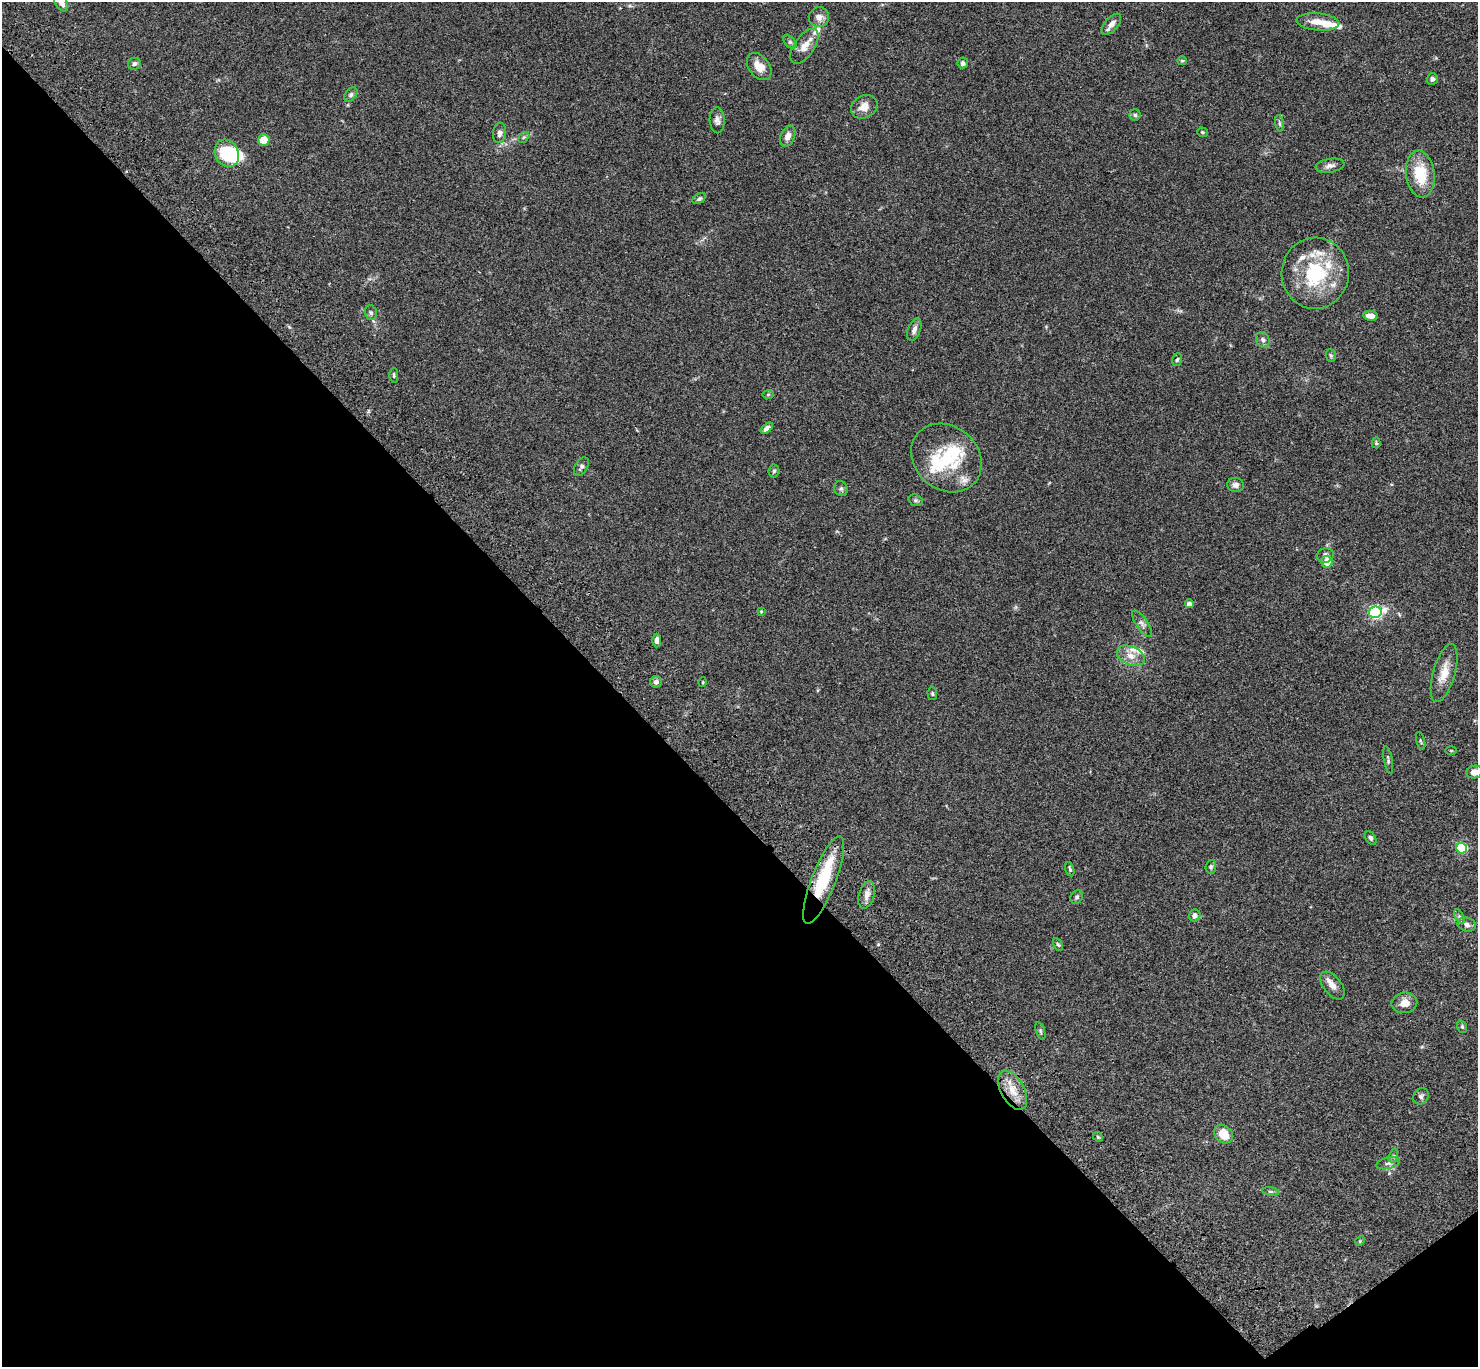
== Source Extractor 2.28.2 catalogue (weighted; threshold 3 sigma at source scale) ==
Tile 14 of 4 x 4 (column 2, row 4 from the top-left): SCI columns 1579-3054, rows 384-1748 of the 6106 x 6084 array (HDU 1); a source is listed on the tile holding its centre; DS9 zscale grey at full resolution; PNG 1480 x 1369 px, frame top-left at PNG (2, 2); each listed source drawn as its Kron ellipse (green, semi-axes under 4 px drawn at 4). Shown black and unused: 42% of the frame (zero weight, under 3 of 4 exposures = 6% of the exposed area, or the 3 px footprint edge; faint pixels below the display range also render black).
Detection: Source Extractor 2.28.2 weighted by HDU 2 'WHT'; one run over the whole footprint, this tile lists its part. Background 0.0591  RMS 0.0053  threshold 0.0237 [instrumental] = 3 sigma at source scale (4.5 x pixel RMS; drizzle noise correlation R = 1.50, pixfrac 1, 0.05/0.05 arcsec/px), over >= 5 px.
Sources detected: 97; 2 inside a brighter object's white glare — neither listed nor drawn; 14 inside a brighter listed object's ellipse — not listed separately; the other 81 listed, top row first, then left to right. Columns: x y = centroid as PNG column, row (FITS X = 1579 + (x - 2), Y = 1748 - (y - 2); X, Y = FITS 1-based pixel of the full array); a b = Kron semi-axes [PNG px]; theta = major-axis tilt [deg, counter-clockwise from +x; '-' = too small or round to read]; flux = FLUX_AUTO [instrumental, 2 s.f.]
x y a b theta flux
61 3 9 6 -58 2.2
819 17 10 10 - 3.1
1318 22 21 8 -5 6.5
1111 24 13 6 48 3.6
790 42 8 5 -45 1.2
804 46 20 10 56 5.6
1182 61 5 4 - 0.61
963 63 5 5 - 1.1
134 64 6 5 - 1.4
759 67 15 10 -52 6.4
1432 79 6 5 - 1.3
351 95 8 5 50 1.2
864 107 14 11 31 4.9
1135 115 6 5 - 0.92
717 120 13 7 -87 2.2
1280 123 8 4 -81 1
1203 132 5 4 - 0.7
499 133 10 6 83 2
788 136 11 7 66 3
524 137 6 4 43 0.81
264 140 6 5 - 7.8
227 153 14 11 -62 20
1330 166 14 7 9 2.4
1420 174 23 14 -83 16
699 199 7 4 31 1.1
1315 273 35 33 87 35
371 313 8 5 -74 1.2
1370 316 7 4 -7 4.5
914 329 12 6 69 2.3
1263 340 8 6 -63 1.4
1331 355 7 5 -87 0.79
1177 360 6 4 71 0.8
394 375 7 4 88 0.8
768 394 6 4 2 0.64
767 428 7 4 39 2.1
1376 443 5 4 - 0.7
946 458 38 32 -40 29
581 466 10 6 58 1.6
774 471 6 5 - 0.83
1235 485 8 7 - 2
841 489 8 6 -52 1.2
916 500 7 5 -19 0.98
1325 555 8 7 - 1.9
1327 562 6 5 - 5.9
1189 604 4 4 - 3.6
761 611 4 3 - 0.44
1375 612 6 6 - 94
1142 624 15 6 -56 2
657 640 7 4 89 1.7
1131 656 15 9 -23 4.9
1444 673 30 11 74 8.5
656 682 6 5 - 1.8
703 682 5 3 - 0.39
932 694 6 4 -87 0.69
1421 741 9 3 -75 0.64
1451 751 5 3 - 0.5
1388 760 14 3 -79 0.93
1474 772 8 6 14 3.5
1371 838 7 5 -57 0.92
1462 848 5 5 - 38
1211 867 7 5 84 0.89
1070 869 7 3 -76 0.84
824 880 47 12 69 27
867 895 14 7 75 3.1
1077 897 7 5 52 1
1195 915 6 6 - 2.3
1459 916 7 4 -60 0.95
1467 925 9 6 -16 1.9
1058 945 6 4 -61 0.7
1332 985 16 9 -52 4
1404 1003 13 10 11 4.7
1462 1027 6 4 -70 0.83
1040 1031 9 4 -72 0.84
1013 1090 21 11 -61 8.4
1421 1096 9 7 50 1.3
1223 1134 10 8 -42 8.3
1098 1137 5 4 - 0.58
1393 1156 7 4 71 0.86
1388 1163 12 5 13 1.9
1271 1191 8 4 -9 0.82
1360 1241 5 4 - 0.48
Overlapping masked pixels (flux is a lower limit): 1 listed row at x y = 824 880
Isophote crosses this tile's border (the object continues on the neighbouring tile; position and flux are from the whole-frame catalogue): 2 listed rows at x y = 61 3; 1474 772